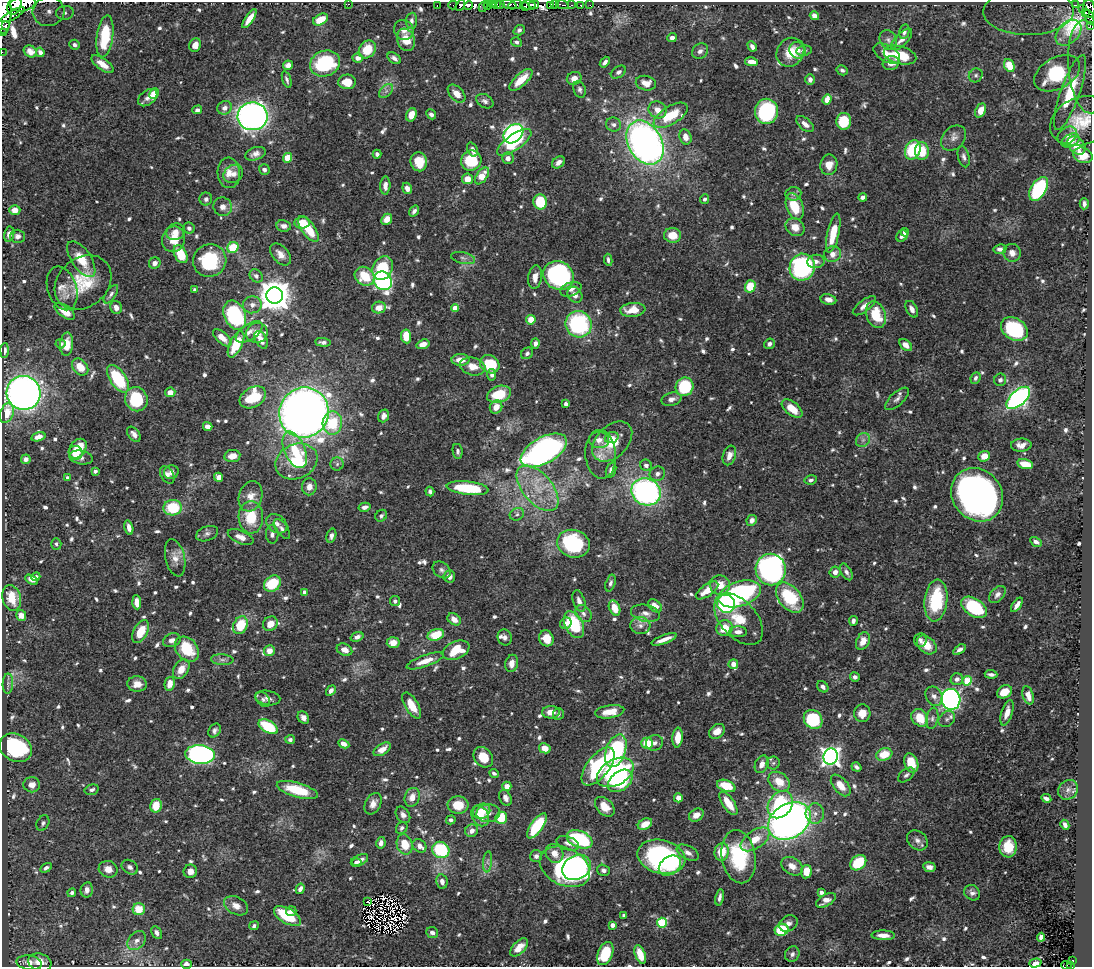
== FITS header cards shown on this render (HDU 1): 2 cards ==
NAXIS1  =                 1090
NAXIS2  =                  965

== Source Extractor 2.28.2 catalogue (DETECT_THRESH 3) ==
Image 1090 x 965 px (HDU 1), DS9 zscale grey, 1 PNG px = 1 image px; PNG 1094 x 969 px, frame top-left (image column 1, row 965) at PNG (2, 2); each listed source drawn as its Kron ellipse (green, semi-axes under 4 px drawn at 4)
Background 0.538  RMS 0.0091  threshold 0.0273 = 3 sigma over >= 5 px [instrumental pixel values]
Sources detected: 838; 11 with non-positive FLUX_AUTO (blend fragments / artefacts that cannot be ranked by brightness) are neither listed nor drawn; of the other 827, the 500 brightest by FLUX_AUTO listed and drawn (327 fainter detections omitted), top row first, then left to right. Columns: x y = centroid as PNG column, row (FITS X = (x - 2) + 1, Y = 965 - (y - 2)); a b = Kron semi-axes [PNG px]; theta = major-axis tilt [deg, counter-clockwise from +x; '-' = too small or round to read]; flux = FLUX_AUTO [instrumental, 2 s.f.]
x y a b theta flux
23 4 13 7 11 800
348 4 3 2 - 96
500 4 3 2 - 26
555 4 3 2 - 76
453 5 4 2 - 13
460 5 6 3 57 100
469 5 4 3 - 120
488 5 4 3 - 75
492 5 3 3 - 58
496 5 4 2 - 14
509 5 8 4 -18 160
515 5 7 3 12 130
529 5 7 5 -12 420
534 5 5 3 - 150
562 5 6 3 -10 17
571 5 3 2 - 5.7
581 5 3 3 - 11
590 5 2 2 - 3.2
1076 5 2 2 - 10
14 6 9 6 63 830
437 6 2 2 - 5.1
525 6 5 2 - 160
550 6 4 2 - 77
483 7 6 4 63 46
1083 8 2 2 - 2.2
1089 9 9 6 -84 75
49 11 16 14 15 11
1028 11 45 23 1 63
4 12 22 7 89 1700
1086 12 3 3 - 62
65 13 9 7 6 2.6
13 15 13 4 29 210
814 16 5 4 - 4.6
1089 17 8 3 -69 34
249 19 11 4 56 6.9
321 19 8 5 28 12
411 21 8 5 85 2
6 25 3 2 - 77
1090 26 3 2 - 4.3
404 30 10 9 - 4.5
519 30 6 5 - 1.7
904 31 7 5 77 2.2
2 32 2 2 - 2.8
1068 33 15 10 45 4.2
105 36 21 8 82 28
672 38 5 4 - 3
902 39 14 6 45 4
406 40 11 9 -69 11
888 40 10 8 -60 3
516 42 5 5 - 1.7
75 45 5 5 - 1.8
195 45 7 6 - 5.1
752 46 5 4 - 2.6
367 49 9 8 - 14
798 50 8 8 - 3.2
30 51 7 5 -31 3.5
700 51 8 7 - 2.8
804 51 7 5 10 1.9
2 52 2 2 - 3.8
40 52 5 4 - 2.4
790 52 15 13 52 13
887 54 14 8 -30 8.1
900 55 16 8 -15 20
358 58 5 4 - 3.7
394 58 7 5 -34 2.5
605 62 6 3 51 2.2
752 62 6 4 -9 5.5
325 63 15 13 20 50
891 63 8 7 - 4.6
102 64 13 5 -37 6.3
288 65 5 4 - 3.2
1009 66 7 5 -66 4.9
1087 67 47 19 -85 52
842 70 6 5 - 1.7
618 72 8 5 33 2
1057 73 25 15 29 36
976 75 7 6 - 1.6
574 78 7 6 - 5
287 79 9 4 -72 1.8
810 79 5 5 - 2.9
521 80 14 6 43 13
347 82 9 7 3 10
646 83 10 7 -12 6.4
580 89 8 6 -74 1.9
386 91 8 5 45 2.1
1070 92 40 9 71 37
154 94 5 4 - 13
456 94 11 6 -47 6.2
148 98 11 7 38 3.7
827 99 5 4 - 8.7
485 101 9 6 -29 2.3
225 108 7 6 - 3.6
197 110 5 4 - 2
658 110 9 8 - 6.1
981 110 7 5 66 8
766 111 12 11 - 52
431 114 5 4 - 2
411 115 7 5 71 8.5
671 115 19 9 31 21
253 116 15 14 - 310
844 121 8 7 - 24
1081 121 32 23 23 21
805 124 10 5 -39 4.7
613 125 8 7 - 2.2
513 134 11 8 42 180
1067 135 10 8 35 3.3
685 137 8 6 -73 5.5
954 138 14 10 46 4.5
1070 140 9 6 27 8.3
514 142 20 8 34 22
645 143 23 16 -61 320
1077 145 10 7 -48 9.1
472 150 7 5 -68 2.7
913 150 10 7 66 35
922 151 9 7 89 14
255 154 11 6 19 3.3
377 154 4 4 - 2.3
1083 155 10 7 -22 12
964 157 11 5 -75 2.2
287 158 5 4 - 10
508 158 6 6 - 3.4
471 160 10 10 - 28
419 162 9 8 - 13
558 162 7 5 36 3.2
829 165 10 8 82 6.8
264 170 5 5 - 2
229 173 15 11 -87 7
233 174 10 8 38 4.4
482 176 9 5 54 12
467 179 5 5 - 6.5
385 186 9 5 88 4.1
407 188 6 4 -69 4
1039 189 13 7 58 59
793 194 8 6 6 1.9
863 197 4 4 - 2.6
206 199 6 6 - 2
704 199 5 4 - 1.8
540 202 7 6 - 24
1084 204 5 4 - 2.4
223 207 9 9 - 4
795 207 14 8 -70 18
15 210 5 5 - 6.6
414 211 6 4 55 1.9
387 219 6 5 - 6.9
302 223 7 5 5 14
284 226 7 5 -8 2.8
795 227 10 8 -35 7
189 228 5 5 - 2.3
308 229 15 6 -55 18
175 232 9 8 - 5.1
905 232 4 4 - 2.6
833 233 20 6 77 18
9 234 8 5 79 3.5
673 235 8 7 - 10
17 236 7 6 - 2.6
902 236 6 5 - 2.4
173 239 13 11 68 9.8
233 247 6 5 - 26
1000 249 6 5 - 2.6
1012 253 9 8 - 4.3
181 254 10 6 -64 16
280 254 13 8 -49 4.8
833 254 8 7 - 4.9
463 258 12 5 -13 2.3
81 259 20 9 -56 14
608 260 6 3 -82 1.6
210 261 17 16 - 38
816 261 8 6 8 3.2
155 263 6 5 - 3.3
802 267 13 12 - 97
383 268 12 9 61 28
256 276 7 6 - 1.9
365 276 10 9 - 17
558 276 16 14 -28 120
535 277 12 7 81 4.9
383 281 10 8 -51 170
83 283 31 24 40 26
750 286 6 5 - 17
62 288 22 14 -72 7.6
571 289 11 6 20 3.5
195 290 4 3 - 1.7
111 294 11 5 57 2
575 295 8 7 - 2.9
275 296 8 8 - 1300
828 299 8 5 -11 3.8
252 305 9 8 - 3.4
864 306 14 5 37 4.4
116 308 7 5 -69 3.8
379 308 7 6 - 6.2
455 308 4 4 - 7.4
912 309 9 5 -62 3.1
633 310 12 7 5 10
65 311 12 6 -36 9.8
235 315 15 10 -67 71
876 315 14 9 -72 20
531 320 5 5 - 8.6
579 324 13 12 - 73
1014 329 14 10 -32 45
249 332 15 7 34 4
257 333 11 10 - 6.9
406 336 7 5 -83 14
222 338 11 5 -42 6.4
261 340 10 5 -61 5.7
323 342 8 4 -5 2.1
535 343 5 4 - 2.7
60 344 5 4 - 1.9
67 344 11 6 85 7.4
236 344 14 6 64 23
423 344 7 4 18 5.7
769 344 6 5 - 2
906 345 7 5 -41 4
5 350 7 4 88 2.1
527 353 6 5 - 2
460 360 9 6 0 6.4
490 364 10 8 -36 23
473 366 13 8 -14 6.9
80 367 9 7 -48 11
492 375 6 4 86 2.1
975 378 6 4 66 2
118 379 16 8 -56 40
1000 380 6 6 - 1.7
685 387 9 8 - 37
170 392 5 5 - 5.2
24 393 17 17 - 400
499 394 12 8 17 19
253 397 14 10 31 31
1018 398 14 7 42 210
136 399 12 11 - 34
671 399 10 6 16 3.2
897 399 15 6 43 3.1
566 404 4 4 - 2
496 407 7 6 - 6.6
792 409 12 6 -39 11
7 413 10 6 71 9.3
304 413 25 24 - 660
383 416 6 5 - 3
332 423 11 9 85 24
208 426 5 4 - 3.8
134 434 8 5 -50 3.2
38 437 7 4 16 4.1
612 438 7 5 19 2.9
599 440 10 8 -5 4.7
863 440 7 6 - 2.3
612 442 23 15 45 17
1021 445 10 6 4 4.5
78 449 11 7 53 16
295 450 19 10 -67 17
544 450 25 13 29 200
458 451 7 5 -80 1.7
76 453 7 6 - 9.4
601 454 24 15 -85 9.7
729 455 10 6 71 4.7
232 456 8 6 8 6.9
984 456 6 5 - 7.4
81 457 12 7 -11 2.8
26 459 5 4 - 2.4
296 461 22 17 24 31
337 464 6 6 - 1.6
1025 464 8 5 -13 13
646 465 6 5 - 2.5
611 470 7 5 73 2.8
95 471 4 3 - 1.8
171 472 7 7 - 3.1
657 474 8 7 - 2.6
167 475 9 6 -58 2.5
219 477 4 4 - 5.4
68 478 4 4 - 2.7
811 480 6 4 11 1.8
309 487 8 7 - 5.2
468 488 21 6 -6 38
538 488 27 14 -49 22
430 491 5 4 - 1.8
646 492 15 13 -29 170
977 495 28 24 -51 370
251 496 15 11 73 7.7
365 507 6 4 12 2.4
173 508 9 7 5 27
517 514 7 6 - 1.6
381 516 6 5 - 1.8
251 517 16 12 -87 20
752 520 5 5 - 3.4
277 524 11 8 -36 3.7
129 528 7 4 -76 3.6
282 529 11 5 -54 2.4
207 534 11 7 20 2.1
272 534 9 6 -87 2.6
331 536 7 4 74 2.3
241 537 13 6 -23 4.9
1036 542 6 4 -30 2.3
56 544 5 5 - 1.6
573 544 16 13 -15 59
175 558 19 9 -77 6.2
771 569 16 15 - 210
442 570 10 7 -40 2.4
835 572 5 5 - 3.9
846 572 9 5 -59 2.5
449 576 6 6 - 2.8
36 577 4 4 - 2.3
32 580 7 4 -28 3.6
610 583 9 5 73 1.9
272 584 9 7 40 25
720 585 10 9 - 9.7
707 590 13 6 35 10
305 592 4 4 - 3.7
740 594 22 12 18 120
997 594 10 6 48 2.7
790 597 17 11 -50 34
12 598 13 9 -73 13
395 601 5 5 - 1.7
579 601 11 6 -72 3.6
936 601 21 11 83 37
137 602 7 4 -86 6.4
726 604 9 8 - 100
1017 605 8 4 55 3.5
655 606 8 5 -40 6.7
974 607 14 8 -34 42
615 608 8 5 -68 9.1
645 613 15 8 -12 4.8
583 614 9 7 -50 2.8
21 615 5 5 - 5.3
454 619 7 5 -37 5.1
738 619 30 18 -49 19
853 621 5 3 - 2
566 623 6 5 - 3
270 624 8 7 - 8.2
240 625 9 7 65 20
574 625 14 9 -63 37
640 626 10 8 -3 4.1
724 628 8 8 - 12
141 632 12 6 62 14
738 632 9 5 0 3.7
436 635 8 5 19 18
357 637 7 4 19 2.7
505 637 8 7 - 2.6
546 638 8 7 - 8.9
664 639 13 3 20 5.1
172 640 9 6 20 3.8
920 640 7 6 - 2.2
863 641 9 6 63 6.4
393 642 6 5 - 6.2
927 645 11 8 -42 8.6
187 649 14 10 -50 26
345 650 8 6 -23 4.8
456 650 14 8 23 19
959 650 7 4 36 2.4
269 651 5 5 - 5.7
222 660 11 5 -4 2.2
425 661 19 5 20 8
512 663 9 6 76 4.7
733 664 5 4 - 4.9
181 669 10 7 55 7.5
991 674 6 3 -5 2
855 677 5 4 - 1.9
957 679 6 5 - 3.2
967 681 4 4 - 26
8 684 10 5 88 2.1
137 684 9 7 -6 5.5
170 684 7 5 77 6.5
823 687 6 5 - 2
331 690 5 4 - 2.7
1004 692 8 6 30 9.7
1028 695 9 5 -73 5.4
934 696 10 8 -59 3.4
268 698 12 7 -10 3.3
263 699 8 6 -50 1.7
951 699 10 9 - 190
412 705 14 6 -59 12
551 712 9 6 2 6.6
610 712 15 6 8 9.2
862 713 9 8 - 7.2
1007 713 13 5 72 5.3
558 714 6 5 - 1.7
303 717 6 5 - 2.6
920 718 9 7 -53 13
932 718 11 6 79 2.2
813 719 10 8 -50 43
947 719 9 7 44 2.3
268 727 11 6 -30 30
215 730 7 5 55 2
717 731 8 6 36 6.6
678 738 10 5 85 8.9
290 739 5 4 - 1.8
647 743 6 5 - 17
655 743 9 7 18 2.8
344 744 6 4 -27 4.1
16 748 17 13 -29 59
545 748 6 5 - 6.9
382 749 9 5 33 6.4
616 751 17 9 70 64
200 754 15 9 -6 230
884 754 8 6 17 13
831 756 8 7 - 340
483 757 11 9 -50 13
773 763 6 6 - 1.7
911 763 10 6 -68 12
762 764 9 6 67 4.5
598 766 22 11 52 65
856 767 5 3 - 1.7
615 772 20 12 30 100
494 773 5 4 - 1.7
906 775 10 5 38 1.7
620 781 14 9 39 30
779 782 11 8 -37 11
32 785 8 7 - 5.1
841 785 13 7 -50 7.1
507 786 4 4 - 5.1
726 786 9 5 -20 16
92 790 7 5 15 1.7
297 790 21 7 -16 20
1068 790 10 9 - 3.5
412 797 9 7 69 6
505 798 8 5 -64 3.4
678 798 4 4 - 4.9
1046 798 5 3 - 2.2
728 803 13 6 -56 12
373 804 11 7 61 4.4
458 805 10 8 -3 14
780 805 15 11 55 61
156 806 7 5 77 12
605 807 11 8 -44 9.2
482 811 9 7 29 11
488 813 12 9 3 3.4
815 814 10 9 - 3.9
403 815 9 6 -54 3.2
696 815 8 6 33 4.2
480 816 11 8 -60 7.5
501 818 6 5 - 17
451 820 5 4 - 1.9
789 821 23 17 32 340
43 823 8 6 64 1.6
645 824 7 5 27 8.5
1065 825 5 4 - 2.2
537 826 14 6 55 41
402 828 6 5 - 1.6
472 831 6 6 - 3.3
580 839 13 8 -22 55
755 839 16 9 35 11
917 840 11 9 -41 3.5
381 843 6 4 78 3.5
568 843 12 6 -20 3.4
405 844 10 8 -74 14
419 846 7 6 - 3.6
1008 847 10 8 86 13
441 850 9 8 - 49
722 852 9 7 78 14
554 853 10 8 -60 6.1
688 853 12 7 -27 3.4
536 856 6 6 - 2.2
661 857 24 17 -13 100
739 857 27 17 -80 45
360 860 8 5 28 3.3
356 862 5 4 - 1.8
487 862 10 4 84 1.9
858 863 9 6 42 25
670 866 12 8 36 16
792 866 11 8 -33 5.8
130 867 9 6 -35 2.5
565 867 26 18 -27 130
929 867 6 5 - 3.3
46 868 6 4 33 1.9
576 868 15 12 27 55
108 869 9 8 - 5.4
603 870 6 5 - 2.1
190 871 7 6 - 3.7
806 872 7 5 80 8.4
442 882 7 5 -79 3.4
300 889 5 4 - 2.7
87 890 7 6 - 3.3
821 892 4 3 - 2.2
72 893 4 4 - 1.6
972 893 8 7 - 2.5
719 897 8 3 79 2.3
826 900 11 5 30 5.7
368 901 3 2 - 1.6
236 906 13 8 -27 5.1
139 909 6 6 - 13
291 911 5 5 - 3
287 916 15 7 -31 24
624 916 4 3 - 1.8
662 923 5 5 - 44
788 923 10 7 32 3.2
612 925 4 3 - 5.4
254 926 5 4 - 1.6
782 930 7 6 - 30
157 933 7 5 -61 2.5
432 933 6 5 - 2.8
883 935 11 5 -2 5.5
1041 937 4 4 - 2.5
137 941 10 8 49 3.6
519 947 11 6 46 8.8
605 954 12 7 67 26
640 954 10 5 -70 12
792 954 8 7 - 2.3
1073 961 3 3 - 17
40 962 12 8 -18 7.2
29 963 13 7 -8 4.7
1035 963 6 4 17 2.4
186 964 5 4 - 2.8
1066 965 5 2 - 14
1071 965 3 2 - 8
At the frame edge (FLAGS 8, measured only in part): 13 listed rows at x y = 23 4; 1089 9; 49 11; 1028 11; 4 12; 1089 17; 1090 26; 2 32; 2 52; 1087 67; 186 964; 1066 965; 1071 965
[327 fainter detections neither listed nor drawn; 11 non-positive-flux detections neither listed nor drawn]